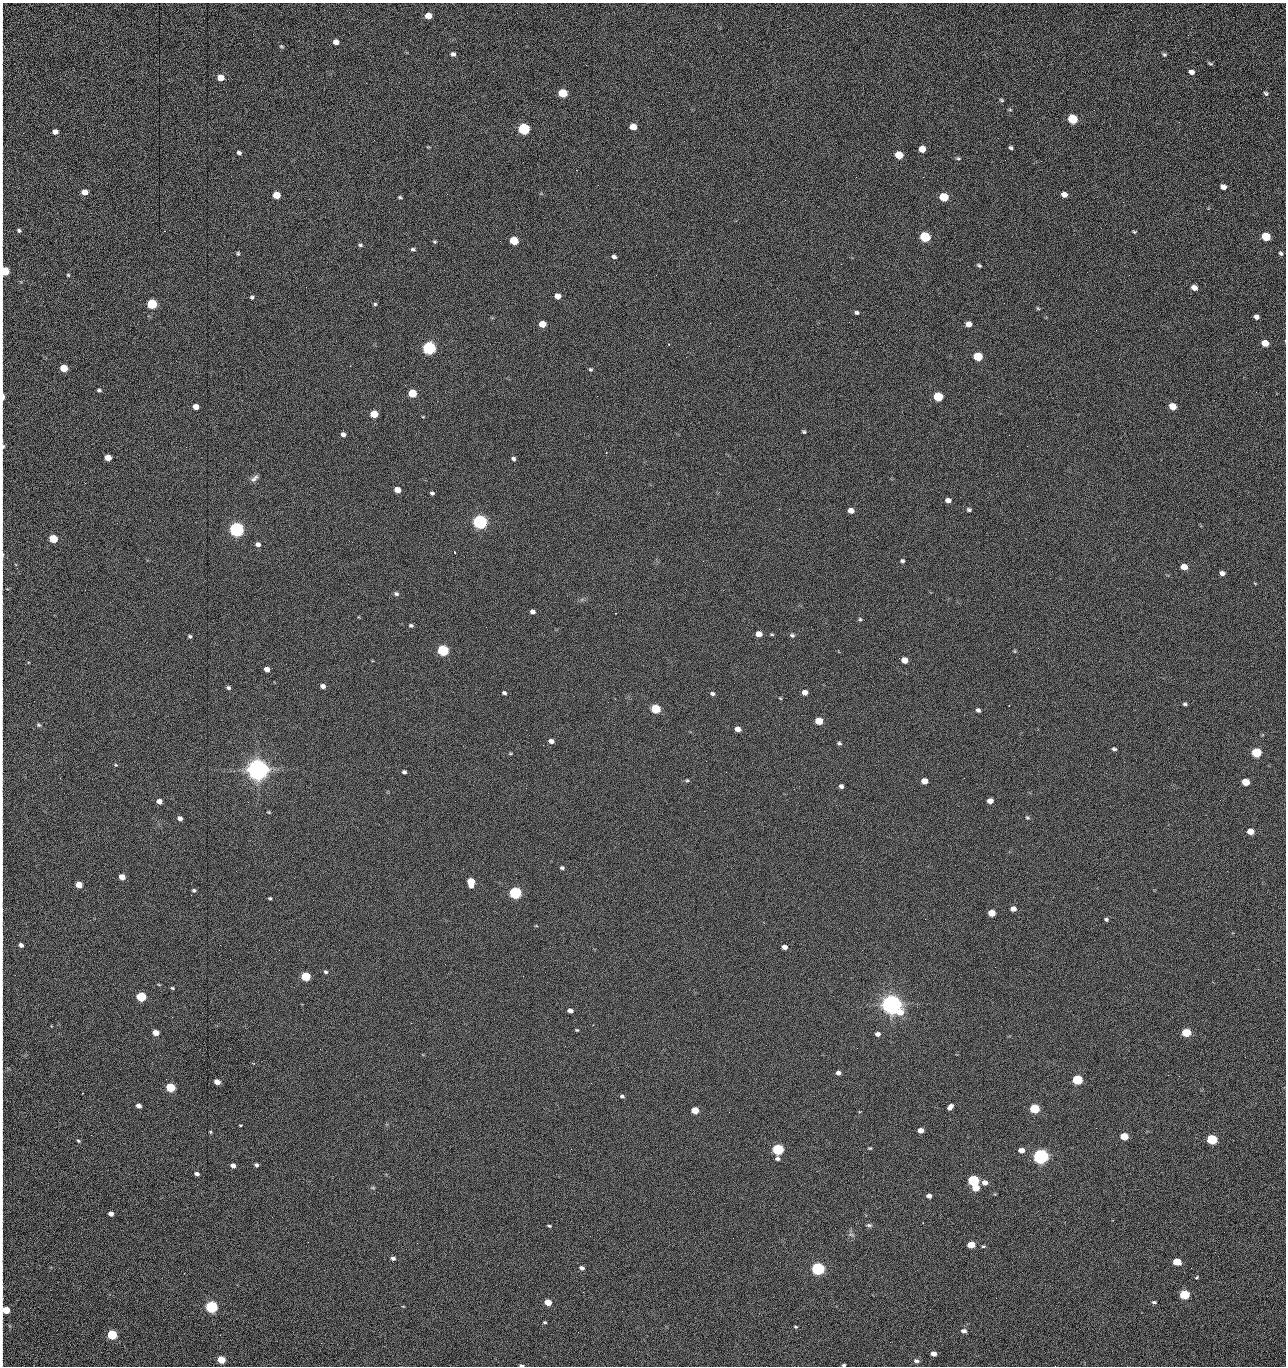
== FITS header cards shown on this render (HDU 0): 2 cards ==
NAXIS1  =                 1284 /fastest changing axis
NAXIS2  =                 1364 /next to fastest changing axis

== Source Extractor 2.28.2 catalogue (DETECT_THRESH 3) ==
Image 1284 x 1364 px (HDU 0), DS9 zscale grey, 1 PNG px = 1 image px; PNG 1288 x 1368 px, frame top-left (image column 1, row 1364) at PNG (2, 3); no overlay
Background 152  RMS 15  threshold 45.3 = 3 sigma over >= 5 px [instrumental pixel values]
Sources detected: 269; all 269 listed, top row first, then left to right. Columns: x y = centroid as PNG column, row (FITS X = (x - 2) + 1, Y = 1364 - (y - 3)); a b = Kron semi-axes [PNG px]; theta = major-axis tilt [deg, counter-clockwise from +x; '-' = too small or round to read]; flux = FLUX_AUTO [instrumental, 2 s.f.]
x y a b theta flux
2 16 17 2 90 2.0e+03
428 16 5 5 - 1.3e+04
1188 35 3 2 - 1.2e+03
670 41 2 2 - 1.6e+03
336 42 5 5 - 5.4e+03
281 46 6 4 -2 1.3e+03
453 54 6 5 - 2.9e+03
1164 54 6 5 - 1.8e+03
2 56 10 2 90 1.9e+03
1210 63 6 4 -25 1.6e+03
1191 72 6 5 - 4.4e+03
220 78 5 5 - 1.4e+04
2 87 10 2 90 1.8e+03
563 93 6 5 - 4.2e+04
1266 93 6 5 - 2.0e+03
1001 100 6 4 -28 1.3e+03
1010 110 6 4 -2 1.0e+03
1072 119 6 5 - 6.1e+04
1179 122 3 3 - 9.5e+02
633 127 6 5 - 1.4e+04
524 129 6 5 - 1.6e+05
55 132 5 4 - 4.9e+03
2 148 18 2 90 3.3e+03
1011 148 4 3 - 1.9e+03
922 149 6 5 - 1.2e+04
239 153 5 4 - 2.5e+03
899 155 6 5 - 2.8e+04
958 158 7 4 -15 1.5e+03
1005 160 2 2 - 8.2e+02
1041 161 2 2 - 1.3e+03
856 177 2 2 - 1.6e+03
923 177 2 2 - 2.0e+04
1223 187 5 4 - 6.6e+03
84 192 5 5 - 1.0e+04
276 195 5 5 - 2.0e+04
1064 195 6 5 - 5.9e+03
400 197 5 3 - 1.3e+03
944 197 6 5 - 5.1e+04
1123 202 2 2 - 6.0e+02
2 208 13 2 90 2.8e+03
19 230 5 4 - 2.1e+03
1134 232 4 3 - 1.3e+03
2 233 17 2 90 3.5e+03
1266 236 6 5 - 4.4e+04
925 237 6 5 - 1.0e+05
514 240 6 5 - 4.0e+04
435 242 5 4 - 1.3e+03
360 245 5 4 - 1.6e+03
413 249 5 4 - 1.9e+03
1281 253 6 5 - 1.9e+03
238 254 5 4 - 1.4e+03
614 257 5 4 - 2.8e+03
841 264 2 2 - 1.8e+04
979 265 5 3 - 1.7e+03
4 271 8 5 -82 5.5e+04
68 275 4 4 - 1.3e+03
656 275 2 2 - 4.7e+02
306 287 2 2 - 5.2e+02
1194 288 5 4 - 7.4e+03
557 296 5 5 - 9.1e+03
252 297 4 4 - 1.7e+03
152 304 6 5 - 9.9e+04
375 304 5 5 - 1.5e+03
2 305 19 2 90 3.5e+03
1038 308 6 4 -30 1.2e+03
857 313 6 5 - 2.0e+03
1256 317 5 4 - 4.0e+03
849 322 2 2 - 5.8e+02
710 323 2 2 - 2.4e+03
542 324 5 5 - 1.6e+04
968 324 5 5 - 7.8e+03
1096 330 2 2 - 4.9e+02
1265 343 6 5 - 1.6e+04
669 344 3 2 - 7.4e+02
2 346 8 2 90 1.2e+03
429 348 6 5 - 3.0e+05
978 357 6 5 - 5.7e+04
350 366 2 2 - 2.4e+03
64 368 5 5 - 2.5e+04
590 369 5 4 - 1.4e+03
99 390 5 4 - 1.7e+03
1256 392 3 2 - 1.0e+03
412 393 6 5 - 3.6e+04
3 397 7 3 -89 7.4e+03
938 397 6 5 - 6.0e+04
1173 406 6 5 - 1.8e+04
196 407 5 4 - 8.4e+03
374 414 5 5 - 2.9e+04
423 417 5 3 - 8.5e+02
804 432 4 3 - 1.5e+03
343 434 5 4 - 3.6e+03
1009 435 2 2 - 8.8e+02
3 446 10 4 -86 3.0e+03
186 447 2 2 - 1.9e+03
108 458 5 5 - 1.2e+04
513 459 5 4 - 2.3e+03
2 474 11 2 90 2.1e+03
254 478 12 6 41 3.9e+03
85 483 2 2 - 6.7e+02
397 490 5 4 - 1.0e+04
432 493 4 4 - 2.1e+03
948 500 5 5 - 5.6e+03
779 509 2 2 - 4.9e+02
969 510 6 5 - 2.0e+03
851 511 5 4 - 8.3e+03
2 518 15 2 90 2.4e+03
480 522 6 5 - 5.0e+05
236 529 6 5 - 5.4e+05
53 539 5 5 - 4.1e+04
258 544 6 5 - 4.0e+03
454 552 3 2 - 1.6e+03
2 555 9 2 89 3.2e+03
902 561 5 4 - 1.9e+03
1184 567 5 5 - 1.3e+04
1222 573 5 4 - 3.9e+03
396 594 6 5 - 2.2e+03
532 612 5 4 - 4.0e+03
615 613 2 2 - 3.3e+03
860 619 5 5 - 1.6e+03
411 625 5 4 - 1.9e+03
759 634 5 5 - 1.0e+04
772 634 6 3 -8 1.1e+03
792 635 6 5 - 2.2e+03
190 636 4 3 - 1.6e+03
443 650 6 5 - 1.6e+05
1015 651 6 4 -90 1.1e+03
905 660 5 5 - 1.4e+04
267 669 5 4 - 7.1e+03
323 686 5 5 - 4.1e+03
228 688 5 4 - 2.0e+03
805 692 5 4 - 6.2e+03
504 693 5 4 - 2.2e+03
712 694 5 4 - 2.3e+03
780 698 4 3 - 9.0e+02
1185 704 4 3 - 1.9e+03
1009 705 2 2 - 5.5e+02
656 709 6 5 - 6.5e+04
978 710 5 4 - 2.6e+03
819 721 5 5 - 2.7e+04
38 725 7 5 -40 1.7e+03
738 729 5 4 - 7.6e+03
551 741 5 4 - 4.5e+03
839 743 6 4 -22 1.8e+03
543 745 2 2 - 2.3e+03
2 749 11 2 90 1.9e+03
1114 749 5 4 - 2.0e+03
1256 752 6 5 - 7.7e+04
510 753 6 3 8 1.0e+03
706 761 2 2 - 1.5e+03
116 765 5 4 - 1.1e+03
258 770 7 7 - 1.7e+06
404 772 4 4 - 2.4e+03
726 772 2 2 - 1.7e+03
2 777 12 2 90 2.1e+03
687 780 5 4 - 1.3e+03
924 781 5 5 - 1.0e+04
1246 782 5 5 - 2.5e+04
841 786 4 4 - 3.0e+03
2 800 8 2 90 1.4e+03
159 801 5 4 - 6.6e+03
990 801 5 4 - 7.8e+03
269 812 5 3 - 8.8e+02
180 818 5 4 - 3.9e+03
1027 818 7 5 -46 1.6e+03
1250 831 5 5 - 1.5e+04
2 842 9 2 90 1.3e+03
2 868 9 2 90 1.6e+03
562 868 4 4 - 1.9e+03
122 877 5 4 - 1.2e+04
471 882 7 5 -79 2.7e+04
79 885 5 4 - 1.6e+04
194 890 5 4 - 1.7e+03
515 893 6 5 - 2.4e+05
270 898 3 3 - 1.3e+03
2 899 7 2 90 1.1e+03
1013 909 5 4 - 5.8e+03
992 913 5 5 - 1.9e+04
1106 919 5 4 - 1.8e+03
2 938 13 2 90 2.3e+03
21 945 5 4 - 4.0e+03
784 947 5 4 - 6.0e+03
326 972 5 4 - 1.7e+03
305 976 6 5 - 6.1e+04
523 976 3 2 - 1.4e+03
159 985 5 3 - 9.1e+02
172 988 5 3 - 1.2e+03
141 997 6 5 - 7.5e+04
891 1004 7 6 - 1.5e+06
570 1011 5 4 - 4.3e+03
411 1023 2 2 - 3.7e+03
577 1030 4 3 - 1.1e+03
156 1032 5 4 - 1.1e+04
1186 1033 6 5 - 4.9e+04
878 1034 6 5 - 3.9e+03
2 1037 10 2 90 1.6e+03
857 1048 2 2 - 9.4e+02
1245 1057 2 2 - 1.2e+03
838 1073 5 4 - 3.4e+03
1179 1076 3 2 - 1.9e+03
1077 1080 6 5 - 8.8e+04
217 1082 5 4 - 9.7e+03
2 1087 15 2 90 2.2e+03
170 1087 5 5 - 6.4e+04
83 1093 3 2 - 6.3e+02
622 1096 5 4 - 1.9e+03
138 1106 5 4 - 5.3e+03
950 1107 7 4 48 4.5e+03
1034 1108 6 5 - 7.3e+04
695 1110 5 5 - 2.1e+04
729 1112 2 2 - 7.0e+02
240 1125 3 2 - 9.1e+02
921 1130 5 4 - 7.1e+03
210 1132 3 3 - 1.0e+03
91 1135 2 2 - 1.7e+03
1124 1136 5 5 - 3.2e+04
1212 1139 6 5 - 9.9e+04
78 1141 5 4 - 1.4e+03
870 1148 5 4 - 1.1e+03
778 1149 6 5 - 1.4e+05
1021 1150 5 5 - 7.7e+03
1041 1156 6 5 - 6.3e+05
777 1159 5 4 - 2.8e+03
1030 1160 3 3 - 8.2e+02
256 1165 5 4 - 2.3e+03
233 1166 5 4 - 4.5e+03
2 1167 8 2 90 1.5e+03
197 1174 4 4 - 3.4e+03
973 1180 6 5 - 1.5e+05
985 1182 5 5 - 6.5e+03
373 1188 6 4 0 1.2e+03
976 1188 5 4 - 1.6e+04
929 1196 5 4 - 4.4e+03
2 1204 15 2 90 2.0e+03
111 1214 5 4 - 4.4e+03
869 1225 7 5 -9 2.1e+03
549 1226 4 2 - 1.3e+03
851 1235 8 4 -9 1.9e+03
308 1242 2 2 - 1.2e+03
417 1243 2 2 - 3.7e+03
971 1245 6 4 1 1.9e+04
983 1246 5 3 - 1.3e+03
393 1258 5 4 - 2.8e+03
1177 1262 6 5 - 2.7e+04
582 1268 6 4 -19 3.3e+03
818 1269 6 5 - 3.1e+05
1197 1277 5 3 - 1.0e+03
2 1293 12 2 90 1.9e+03
1184 1294 6 5 - 7.9e+04
996 1298 2 2 - 1.8e+03
548 1302 5 4 - 1.7e+04
1154 1302 6 4 -7 1.7e+03
403 1306 5 3 - 7.4e+02
211 1307 6 5 - 2.4e+05
6 1310 6 5 - 2.7e+04
622 1311 2 2 - 5.4e+02
545 1322 4 3 - 1.1e+03
796 1327 4 3 - 1.1e+03
964 1331 6 5 - 4.2e+03
578 1332 2 2 - 2.3e+03
112 1335 5 5 - 9.1e+04
890 1342 2 2 - 6.1e+02
321 1343 3 2 - 7.8e+02
933 1354 5 4 - 6.9e+03
2 1356 7 2 90 1.2e+03
221 1360 5 4 - 3.0e+04
916 1361 9 6 -12 3.1e+03
521 1365 5 3 - 1.8e+03
844 1365 4 3 - 1.5e+03
1055 1366 2 2 - 1.4e+03
At the frame edge (FLAGS 8, measured only in part): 32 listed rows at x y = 2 16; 2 56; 2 87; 2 148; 2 208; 19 230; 2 233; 4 271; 2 305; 2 346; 3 397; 3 446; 2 474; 2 518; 2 555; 2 749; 2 777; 2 800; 2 842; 2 868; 2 899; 2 938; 2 1037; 2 1087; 2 1167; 2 1204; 2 1293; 6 1310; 2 1356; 521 1365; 844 1365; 1055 1366

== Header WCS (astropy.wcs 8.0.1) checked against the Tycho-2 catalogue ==
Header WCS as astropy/WCSLIB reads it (CRVAL/CRPIX/CD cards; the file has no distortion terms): RA---TAN/DEC--TAN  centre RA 15:41:40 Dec +52:00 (235.42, +51.99 deg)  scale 1.26 arcsec/px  FOV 26.9' x 28.5'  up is +92 deg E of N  parity flipped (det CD > 0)
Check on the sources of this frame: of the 60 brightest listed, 9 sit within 2.0 arcsec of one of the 11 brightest Tycho-2 stars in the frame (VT <= 12.29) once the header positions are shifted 0.28 arcsec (0.28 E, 0.02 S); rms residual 0.99 arcsec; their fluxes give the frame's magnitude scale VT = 25.19 - 2.5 log10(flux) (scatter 0.16 mag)
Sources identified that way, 9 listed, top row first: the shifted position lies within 2.0 arcsec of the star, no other Tycho-2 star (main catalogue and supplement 1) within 4.0 arcsec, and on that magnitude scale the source's flux lands within +1.5 / -3 mag of the star's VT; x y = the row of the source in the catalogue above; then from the Tycho-2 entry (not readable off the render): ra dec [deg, ICRS J2000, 3 dp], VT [Tycho-2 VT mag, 2 dp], TYC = Tycho-2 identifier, HIP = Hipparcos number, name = IAU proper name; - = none
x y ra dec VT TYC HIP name
429 348 235.614 +52.064 11.61 3489-1132-1 - -
480 522 235.514 +52.049 11.19 3489-1407-1 - -
258 770 235.378 +52.130 9.31 3489-1322-1 76850 -
515 893 235.303 +52.042 11.52 3489-958-1 - -
891 1004 235.232 +51.912 9.59 3489-824-1 - -
1041 1156 235.143 +51.862 10.97 3489-1016-1 - -
973 1180 235.131 +51.886 12.29 3489-908-1 - -
818 1269 235.084 +51.941 11.45 3489-1346-1 - -
211 1307 235.075 +52.152 11.74 3489-912-1 - -